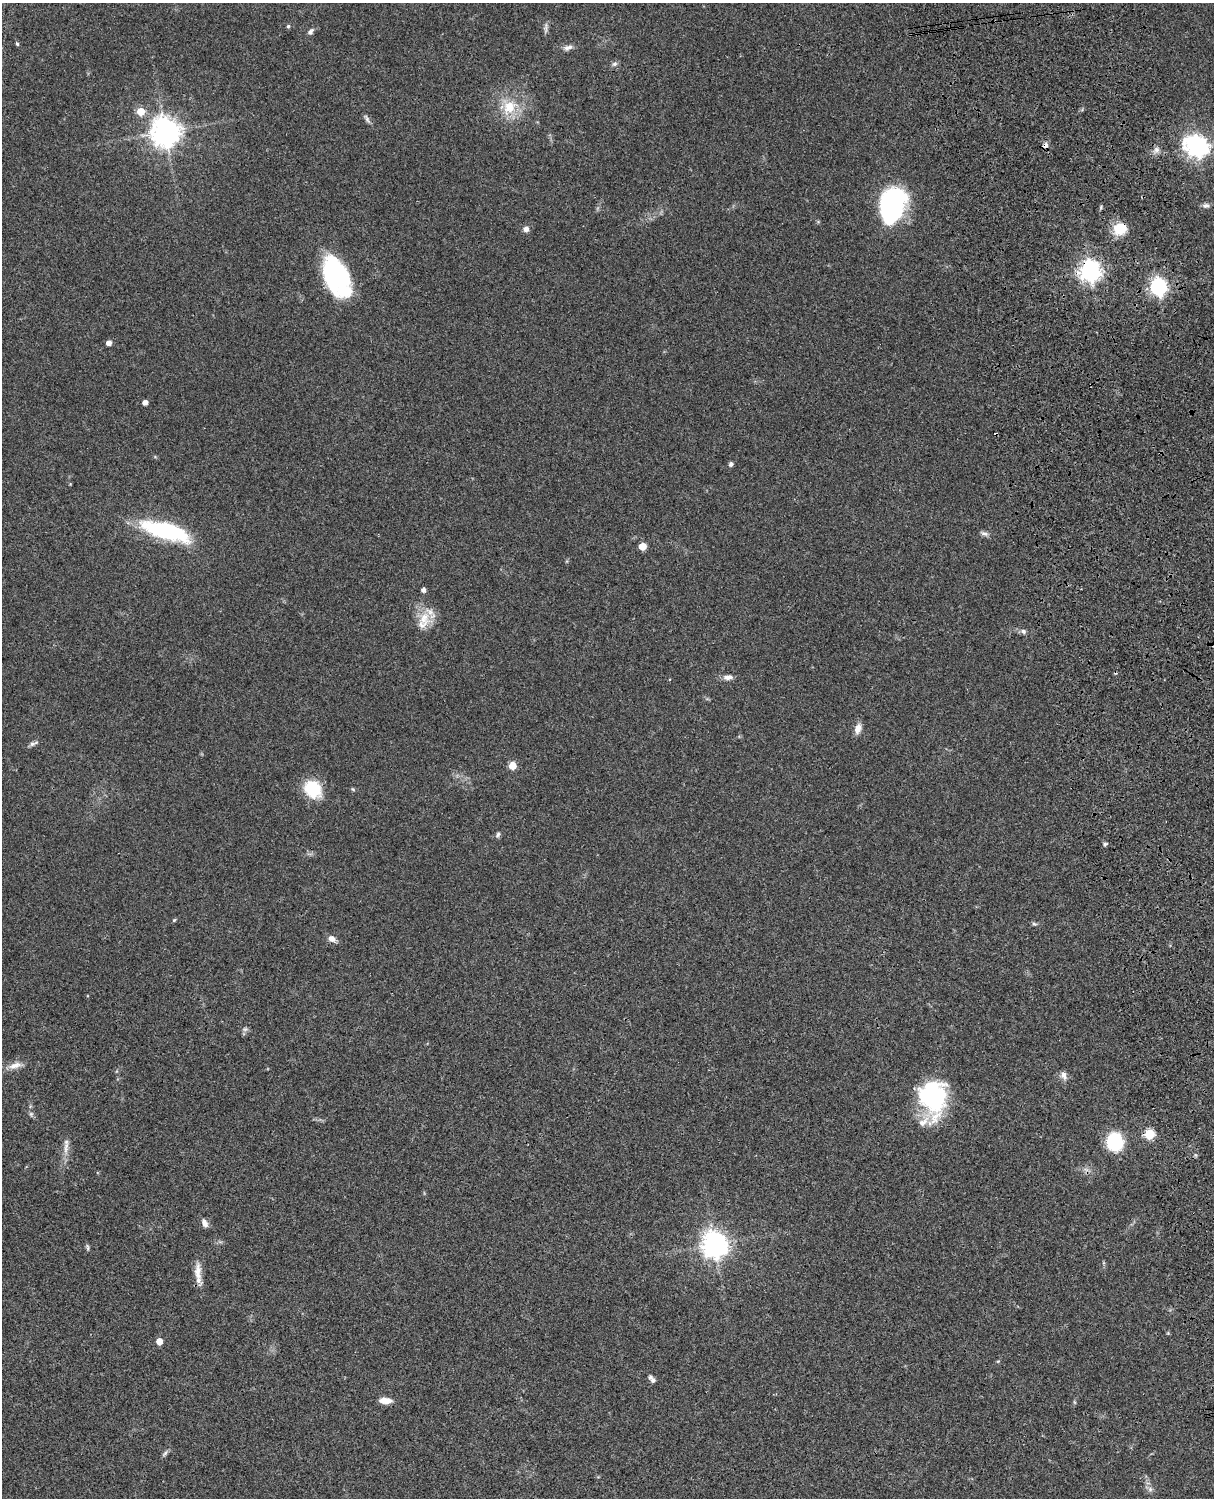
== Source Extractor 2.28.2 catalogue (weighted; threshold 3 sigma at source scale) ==
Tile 6 of 4 x 3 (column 2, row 2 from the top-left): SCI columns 1333-2544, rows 1772-3267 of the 5086 x 4926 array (HDU 1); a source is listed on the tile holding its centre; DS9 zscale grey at full resolution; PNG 1216 x 1500 px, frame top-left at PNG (2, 3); no overlay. Shown black and unused: <1% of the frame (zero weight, under 3 of 4 exposures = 6% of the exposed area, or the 3 px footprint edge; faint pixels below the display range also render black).
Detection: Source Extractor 2.28.2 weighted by HDU 2 'WHT'; one run over the whole footprint, this tile lists its part. Background 0.0863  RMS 0.0061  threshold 0.0276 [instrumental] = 3 sigma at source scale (4.5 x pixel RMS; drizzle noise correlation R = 1.50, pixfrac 1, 0.05/0.05 arcsec/px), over >= 5 px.
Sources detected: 60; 1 inside a brighter object's white glare — not listed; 1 inside a brighter listed object's ellipse — not listed separately; the other 58 listed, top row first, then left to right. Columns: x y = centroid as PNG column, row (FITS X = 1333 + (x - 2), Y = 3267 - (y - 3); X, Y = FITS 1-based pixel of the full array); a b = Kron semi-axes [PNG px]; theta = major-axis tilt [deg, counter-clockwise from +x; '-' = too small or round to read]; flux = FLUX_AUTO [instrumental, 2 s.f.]
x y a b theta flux
288 26 5 5 - 0.83
546 28 15 5 86 2
310 32 9 6 52 1.8
17 44 4 3 - 1
568 47 13 6 14 2.7
614 64 8 6 30 1.6
509 107 24 19 42 17
141 111 5 5 - 14
367 119 12 5 -63 1.7
165 132 10 9 - 740
1045 145 8 7 - 2.4
1197 146 9 8 - 330
1156 150 9 8 - 2.6
893 205 32 22 75 98
1206 205 9 6 -3 1.8
526 229 7 6 - 2.7
1120 229 16 14 19 12
1090 271 7 7 - 370
337 276 40 21 -65 84
1158 287 7 6 - 210
109 343 4 4 - 3.7
145 403 4 4 - 3.2
731 464 5 5 - 1.5
166 531 49 15 -16 67
984 534 11 5 -14 2
642 546 5 5 - 12
423 590 4 4 - 2.4
424 618 21 15 55 12
1023 631 8 6 -46 1.6
728 677 13 7 3 3.1
858 728 11 7 70 4.9
32 744 8 7 - 1.9
512 766 5 5 - 10
313 789 21 17 -47 23
353 789 6 4 -45 0.78
498 835 8 5 59 1.4
1105 844 6 5 - 1
174 920 5 4 - 0.66
1034 924 7 5 -9 1.1
331 939 7 7 - 3.9
245 1029 7 6 - 1.4
15 1065 19 8 16 5.1
1064 1075 12 7 -66 3
934 1098 35 28 81 65
31 1114 6 6 - 1.2
1149 1134 6 5 - 38
1115 1142 16 14 -82 35
66 1147 21 6 83 4.5
205 1223 10 6 -62 3.1
715 1245 9 8 - 670
87 1247 9 4 -79 1.1
198 1272 30 8 -83 7.1
159 1341 5 4 - 8.4
998 1361 5 3 - 0.56
653 1380 8 6 -46 2.3
385 1401 14 6 -3 5.8
165 1453 11 4 45 1.4
1150 1489 7 7 - 1.9
Overlapping masked pixels (flux is a lower limit): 5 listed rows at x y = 1045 145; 1120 229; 1090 271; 1149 1134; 198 1272